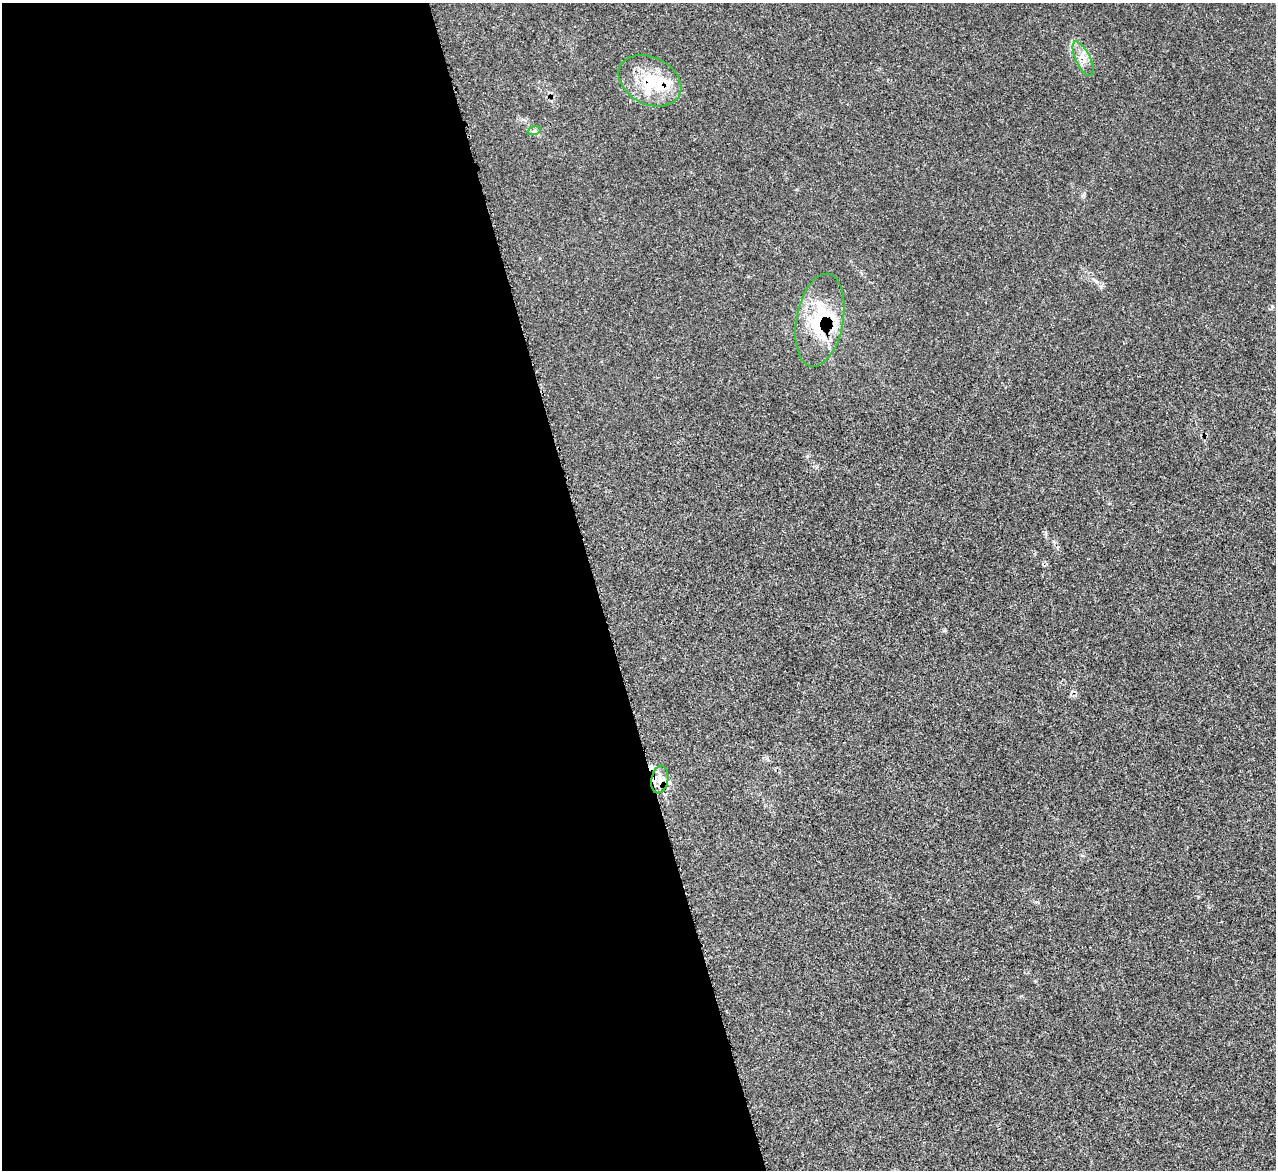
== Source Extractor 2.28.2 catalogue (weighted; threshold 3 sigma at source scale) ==
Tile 9 of 4 x 4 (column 1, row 3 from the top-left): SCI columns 15-1288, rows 1436-2603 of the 5114 x 5093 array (HDU 1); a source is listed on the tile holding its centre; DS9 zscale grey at full resolution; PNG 1278 x 1172 px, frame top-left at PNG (2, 3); each listed source drawn as its Kron ellipse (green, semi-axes under 4 px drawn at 4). Shown black and unused: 47% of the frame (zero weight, under 3 of 5 exposures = <1% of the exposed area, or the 3 px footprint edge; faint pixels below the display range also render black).
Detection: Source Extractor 2.28.2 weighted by HDU 2 'WHT'; one run over the whole footprint, this tile lists its part. Background 0.0168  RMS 0.0029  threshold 0.0128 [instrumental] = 3 sigma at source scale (4.5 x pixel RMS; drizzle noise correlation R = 1.50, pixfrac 1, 0.05/0.05 arcsec/px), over >= 5 px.
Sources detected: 6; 1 inside a brighter listed object's ellipse — not listed separately; the other 5 listed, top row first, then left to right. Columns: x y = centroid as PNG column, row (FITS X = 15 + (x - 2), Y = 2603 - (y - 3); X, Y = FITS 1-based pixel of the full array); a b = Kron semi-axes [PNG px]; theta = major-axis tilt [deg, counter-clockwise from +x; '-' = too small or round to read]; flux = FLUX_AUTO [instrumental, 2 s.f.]
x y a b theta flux
1083 59 19 7 -64 2.5
650 81 33 23 -27 13
534 131 7 4 18 0.58
820 320 47 23 79 21
660 780 14 8 80 2.5
Overlapping masked pixels (flux is a lower limit): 3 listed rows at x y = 650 81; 820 320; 660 780